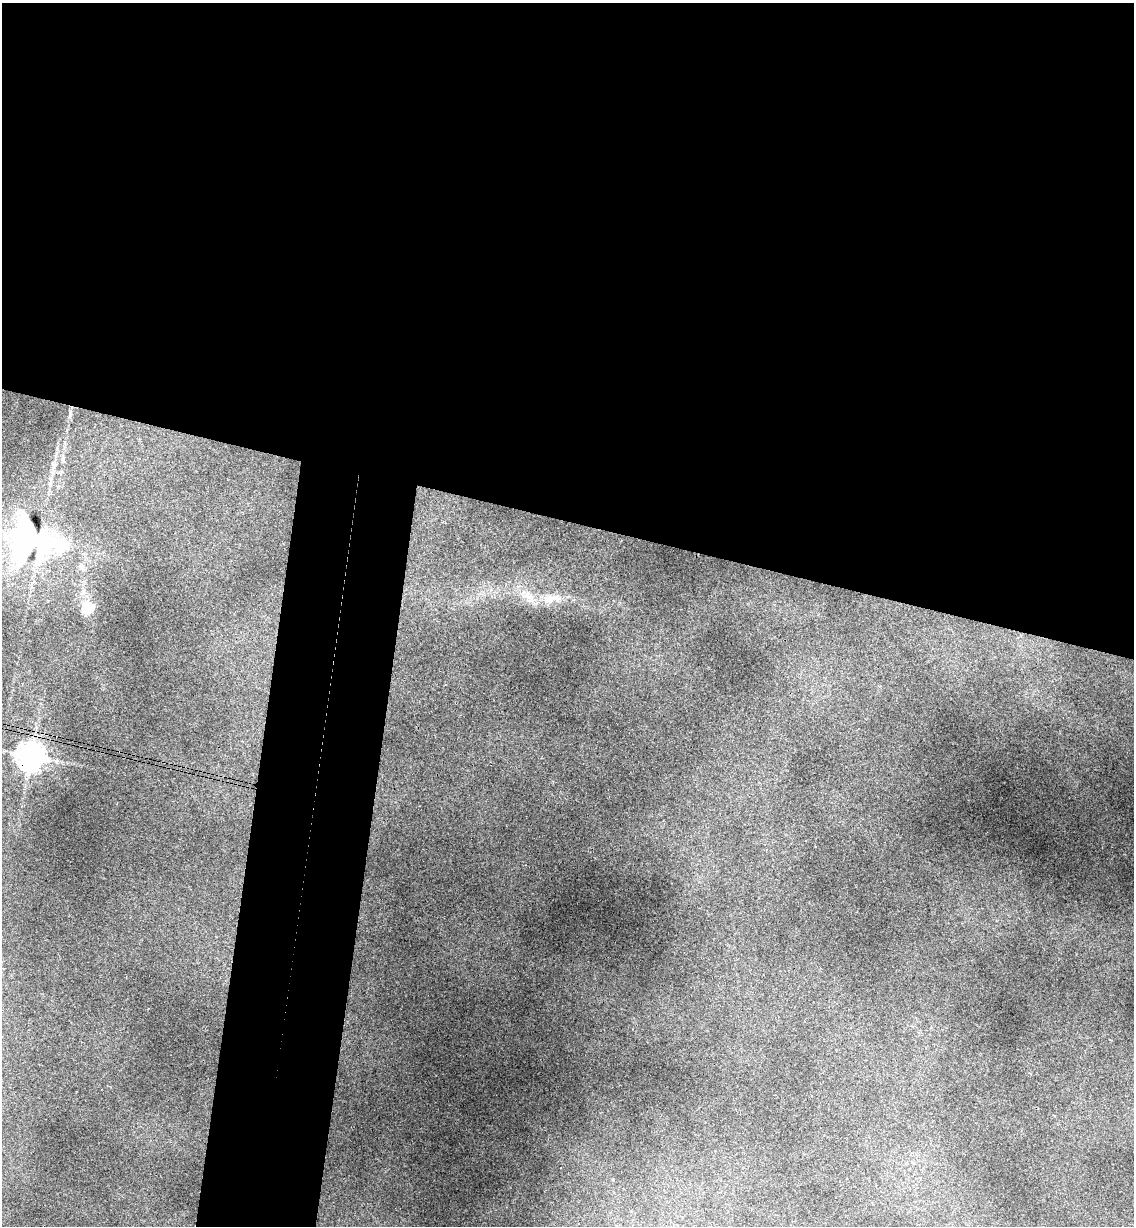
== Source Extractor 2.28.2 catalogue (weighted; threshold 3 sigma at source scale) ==
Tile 3 of 4 x 4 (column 3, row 1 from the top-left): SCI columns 2437-3568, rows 3692-4915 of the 4993 x 4930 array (HDU 1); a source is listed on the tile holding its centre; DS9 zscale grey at full resolution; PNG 1136 x 1228 px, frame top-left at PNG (2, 3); no overlay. Shown black and unused: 49% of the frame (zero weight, under 3 of 4 exposures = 6% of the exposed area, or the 3 px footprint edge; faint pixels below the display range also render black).
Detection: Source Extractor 2.28.2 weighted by HDU 2 'WHT'; one run over the whole footprint, this tile lists its part. Background 0.133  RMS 0.0071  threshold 0.0318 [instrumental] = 3 sigma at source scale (4.5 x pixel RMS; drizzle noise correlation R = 1.50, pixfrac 1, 0.05/0.05 arcsec/px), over >= 5 px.
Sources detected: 5; all 5 listed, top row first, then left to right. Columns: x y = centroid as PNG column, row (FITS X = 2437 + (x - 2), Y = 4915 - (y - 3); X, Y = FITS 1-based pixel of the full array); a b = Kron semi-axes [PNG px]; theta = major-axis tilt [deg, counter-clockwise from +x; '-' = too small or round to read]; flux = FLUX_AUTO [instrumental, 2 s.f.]
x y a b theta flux
70 413 10 4 86 1.5
31 539 19 17 -8 450
552 599 30 8 9 10
88 608 6 5 - 82
31 756 9 8 - 810
Overlapping masked pixels (flux is a lower limit): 1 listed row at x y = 31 756